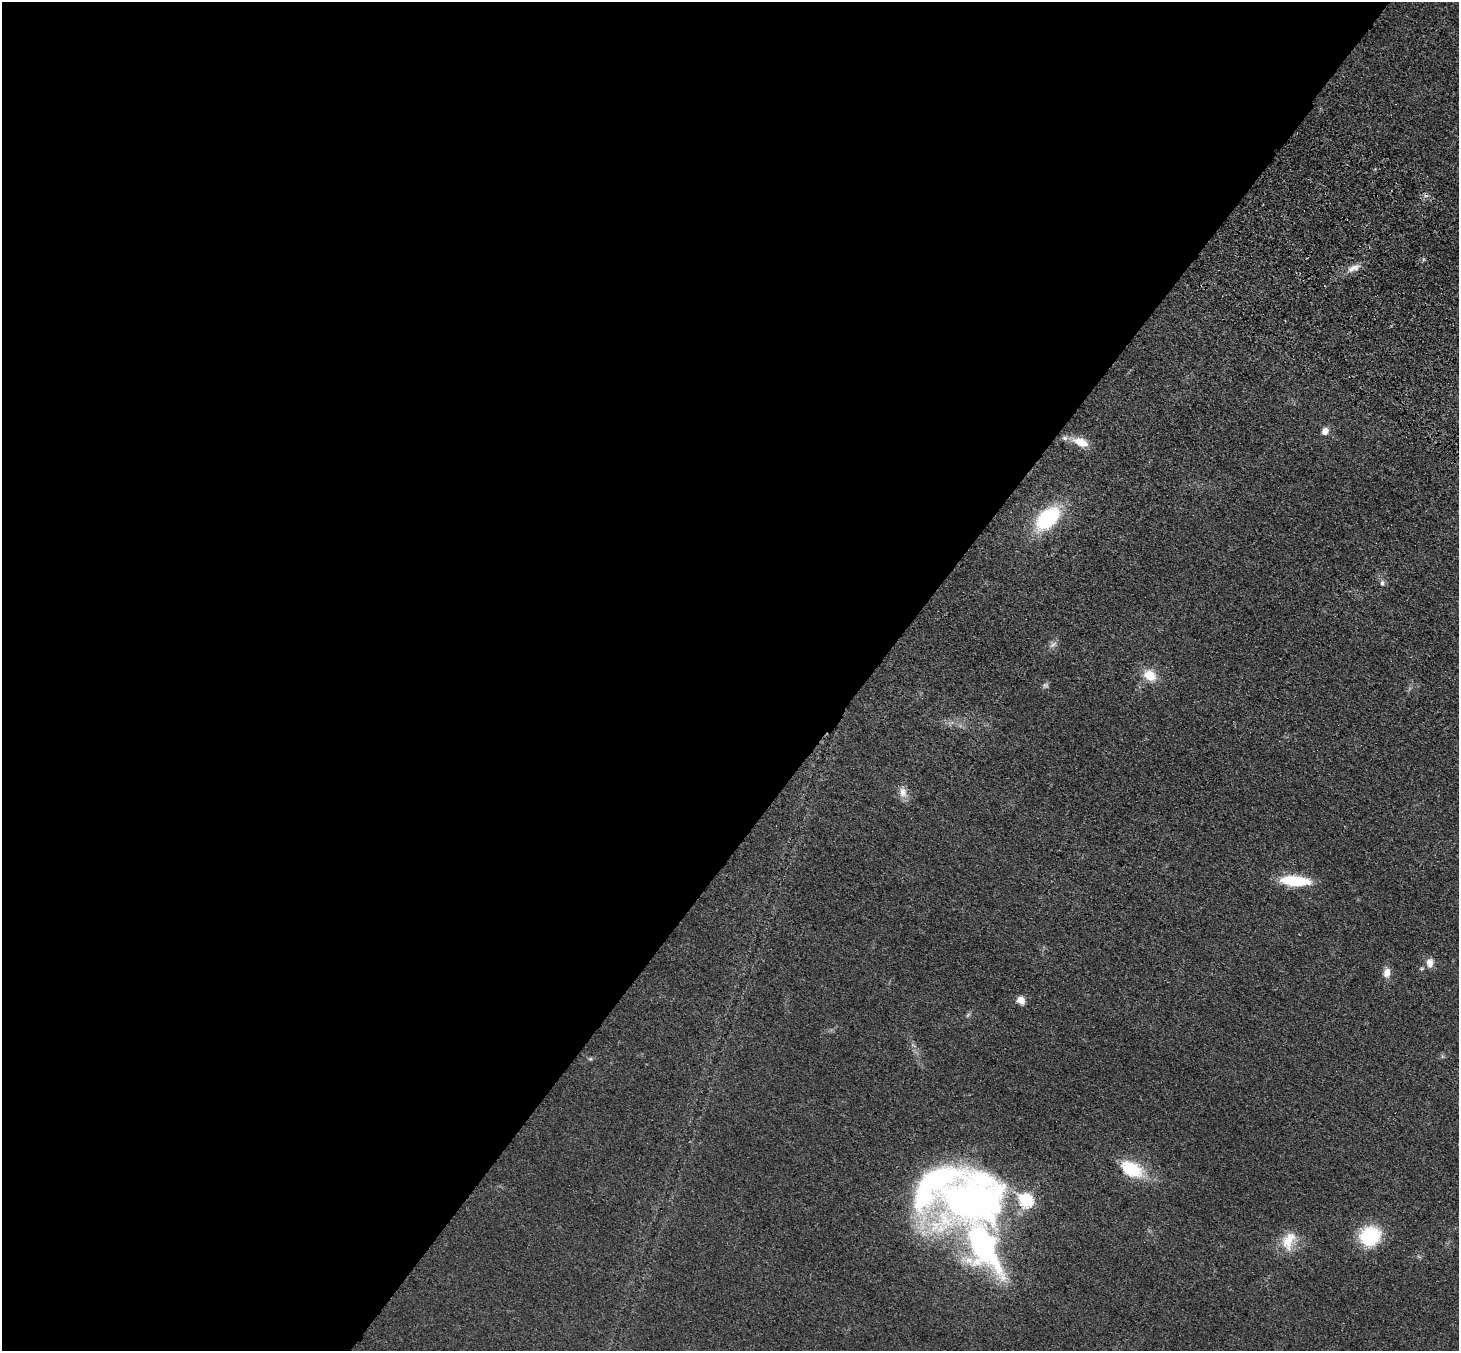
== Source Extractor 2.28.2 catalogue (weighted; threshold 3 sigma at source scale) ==
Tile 5 of 4 x 4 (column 1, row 2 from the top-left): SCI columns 80-1536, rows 2951-4299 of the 5990 x 6038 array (HDU 1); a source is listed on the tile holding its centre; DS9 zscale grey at full resolution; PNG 1461 x 1353 px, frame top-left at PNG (2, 2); no overlay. Shown black and unused: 60% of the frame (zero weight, under 3 of 4 exposures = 6% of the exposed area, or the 3 px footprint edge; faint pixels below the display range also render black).
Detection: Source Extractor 2.28.2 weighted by HDU 2 'WHT'; one run over the whole footprint, this tile lists its part. Background 0.0191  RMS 0.004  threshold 0.018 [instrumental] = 3 sigma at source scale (4.5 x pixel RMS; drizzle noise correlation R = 1.50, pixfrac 1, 0.05/0.05 arcsec/px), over >= 5 px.
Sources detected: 24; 2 too faint to see at this stretch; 1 cosmic-ray / hot-pixel residue — not listed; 4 inside a brighter listed object's ellipse — not listed separately; the other 17 listed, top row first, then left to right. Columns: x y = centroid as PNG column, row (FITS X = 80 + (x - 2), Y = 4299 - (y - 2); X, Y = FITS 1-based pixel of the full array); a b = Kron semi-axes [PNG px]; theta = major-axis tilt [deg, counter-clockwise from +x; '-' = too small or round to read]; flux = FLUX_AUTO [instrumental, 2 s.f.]
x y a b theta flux
1354 268 19 8 20 3.5
1325 431 8 7 - 3.1
1081 442 22 11 -21 6.2
1047 518 28 16 43 33
1382 583 7 6 - 1.2
1053 644 12 7 37 1.7
1150 675 16 13 -34 7.3
903 792 16 10 -80 3.6
1295 881 24 9 -4 24
1430 963 13 9 -84 2.9
1422 968 6 4 19 0.56
1387 973 12 8 82 3.3
1021 1000 9 7 -43 3.6
1132 1169 24 14 -27 20
970 1200 72 48 17 230
1370 1236 23 21 25 22
1288 1241 27 16 67 9.1